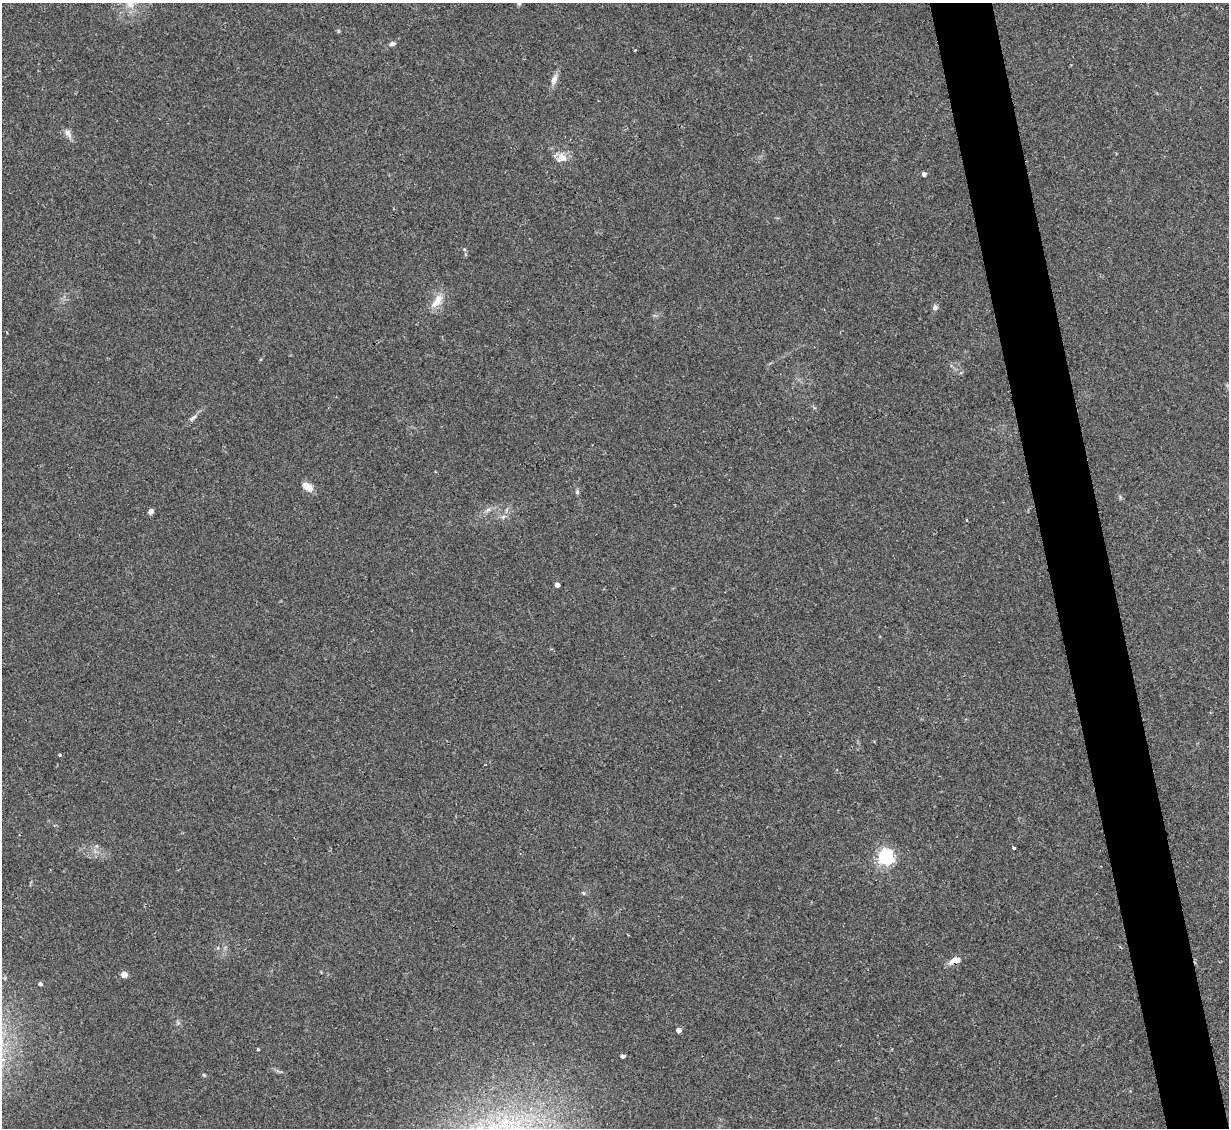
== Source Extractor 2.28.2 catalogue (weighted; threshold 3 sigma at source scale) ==
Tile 6 of 4 x 4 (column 2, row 2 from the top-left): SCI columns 1229-2455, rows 2502-3627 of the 4908 x 4890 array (HDU 1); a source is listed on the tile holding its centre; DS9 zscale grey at full resolution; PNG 1231 x 1130 px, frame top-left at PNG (2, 3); no overlay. Shown black and unused: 5% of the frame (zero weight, under 2 of 3 exposures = <1% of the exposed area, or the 3 px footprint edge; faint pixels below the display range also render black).
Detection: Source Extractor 2.28.2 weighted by HDU 2 'WHT'; one run over the whole footprint, this tile lists its part. Background 0.0692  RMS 0.0091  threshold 0.0411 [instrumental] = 3 sigma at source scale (4.5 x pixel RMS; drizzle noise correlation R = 1.50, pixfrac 1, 0.05/0.05 arcsec/px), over >= 5 px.
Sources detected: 30; all 30 listed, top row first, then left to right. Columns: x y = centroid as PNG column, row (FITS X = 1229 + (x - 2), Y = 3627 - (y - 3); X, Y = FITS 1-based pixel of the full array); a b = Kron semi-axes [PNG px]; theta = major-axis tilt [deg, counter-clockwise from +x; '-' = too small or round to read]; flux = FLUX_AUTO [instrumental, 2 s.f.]
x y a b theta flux
519 3 6 5 - 1.6
130 4 17 10 86 11
392 44 6 5 - 3
635 50 3 2 - 1.1
554 80 14 7 68 5.7
68 133 13 8 -59 4.7
562 158 14 13 - 8.8
924 174 4 4 - 3.1
464 249 5 4 - 1.2
437 301 23 10 54 12
935 307 7 7 - 2.7
193 418 13 5 45 3.1
307 487 11 7 -36 11
577 492 7 5 -71 1.6
488 510 7 4 19 2.1
151 511 6 5 - 3.2
503 517 6 5 - 2
967 520 3 3 - 1.8
557 585 4 4 - 5.6
60 755 4 3 - 1.2
1014 848 4 3 - 3.4
886 857 6 6 - 290
583 893 5 4 - 1.6
955 960 14 7 21 8.3
124 974 4 4 - 12
40 984 5 4 - 2.2
679 1030 4 4 - 4.5
258 1049 3 3 - 1.1
623 1056 4 4 - 8.3
204 1075 6 4 -44 1.1
Overlapping masked pixels (flux is a lower limit): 1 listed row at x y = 955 960
Isophote crosses this tile's border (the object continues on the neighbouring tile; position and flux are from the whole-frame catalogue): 2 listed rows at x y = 519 3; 130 4